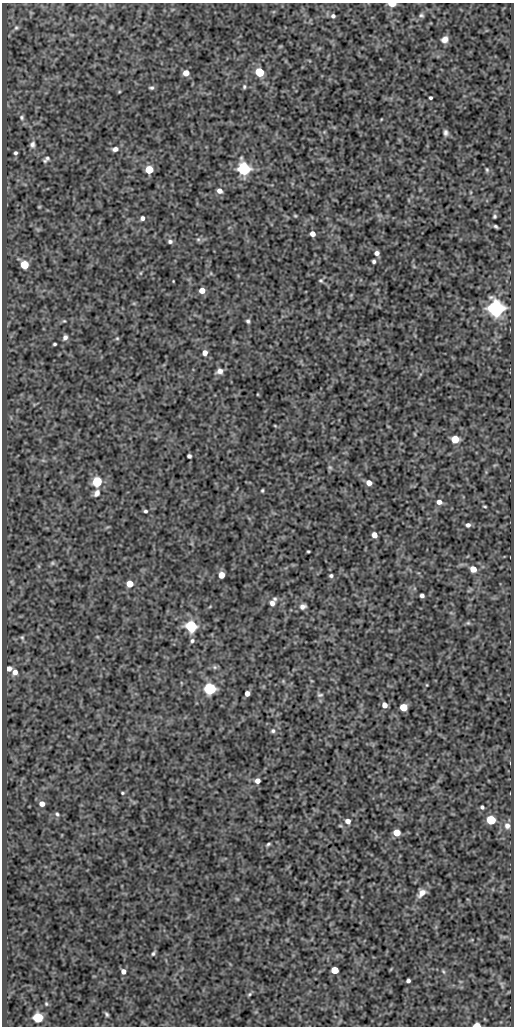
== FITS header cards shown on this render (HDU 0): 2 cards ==
NAXIS1  =                  512
NAXIS2  =                 1024

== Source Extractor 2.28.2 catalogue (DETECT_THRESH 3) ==
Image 512 x 1024 px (HDU 0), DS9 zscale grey, 1 PNG px = 1 image px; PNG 516 x 1028 px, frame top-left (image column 1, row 1024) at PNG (2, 3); no overlay
Background 77.9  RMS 0.54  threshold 1.63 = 3 sigma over >= 5 px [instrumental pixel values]
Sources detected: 107; all 107 listed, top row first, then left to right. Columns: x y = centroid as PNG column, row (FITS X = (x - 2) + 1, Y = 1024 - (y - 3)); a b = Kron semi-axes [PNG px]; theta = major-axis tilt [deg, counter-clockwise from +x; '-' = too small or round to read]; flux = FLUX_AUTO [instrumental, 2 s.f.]
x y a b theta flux
392 4 5 3 - 690
421 15 6 5 - 64
333 16 6 5 - 96
16 28 6 6 - 68
445 39 7 6 - 190
259 72 5 5 - 2200
186 73 5 5 - 300
244 87 6 4 77 57
151 88 6 4 6 65
119 92 5 3 - 34
430 98 3 3 - 56
22 117 7 6 - 87
446 133 7 5 -76 100
32 144 9 6 81 140
115 149 8 6 15 150
15 153 4 3 - 71
46 159 9 5 43 96
244 169 6 6 - 7000
149 170 5 5 - 1200
487 170 6 4 -75 50
219 191 6 5 - 190
39 207 4 4 - 36
295 216 5 4 - 41
495 216 4 3 - 54
142 218 5 4 - 120
496 226 5 3 - 63
312 234 5 4 - 230
198 239 6 5 - 76
170 241 6 5 - 92
377 253 5 5 - 130
374 261 4 3 - 73
24 265 5 5 - 1400
141 273 6 4 89 36
321 280 6 5 - 61
173 281 3 2 - 23
202 290 5 5 - 330
134 303 6 4 18 39
496 308 7 6 - 15000
64 321 5 4 - 43
248 321 6 4 -57 67
65 337 7 6 - 130
117 338 5 5 - 47
55 344 4 3 - 52
205 353 5 5 - 250
219 371 7 6 - 180
275 426 5 3 - 34
415 434 6 3 -71 34
455 439 5 5 - 960
189 456 4 4 - 94
330 467 6 5 - 60
97 482 5 5 - 2900
369 483 5 5 - 270
262 490 3 3 - 43
97 493 9 7 59 170
439 502 6 5 - 210
485 506 4 2 - 39
145 511 4 4 - 69
468 525 6 5 - 120
374 535 5 4 - 270
308 551 3 2 - 40
52 563 7 5 22 63
473 569 6 5 - 430
221 575 5 5 - 450
331 576 5 4 - 74
130 584 5 5 - 570
422 596 4 4 - 120
275 599 6 5 - 67
272 603 7 6 - 170
303 606 8 6 22 150
468 623 5 5 - 53
191 626 6 5 - 5100
22 637 6 5 - 58
192 641 6 5 - 79
215 667 7 6 - 76
9 669 5 5 - 200
15 672 6 6 - 230
283 681 5 5 - 42
427 685 4 3 - 27
210 689 6 5 - 6000
247 693 4 4 - 210
320 695 8 5 -2 74
384 705 5 5 - 240
403 707 5 5 - 860
273 731 6 6 - 82
257 781 5 4 - 220
122 793 3 3 - 40
42 804 5 5 - 260
482 807 4 3 - 73
57 814 7 5 -71 71
491 820 5 5 - 2000
348 821 6 5 - 200
507 826 8 7 - 170
397 833 5 5 - 680
268 844 6 3 31 60
421 893 10 7 44 270
237 899 6 4 -42 45
153 953 7 4 57 67
335 970 5 5 - 870
123 971 5 5 - 180
443 971 7 4 -59 48
408 981 4 4 - 91
502 985 14 4 -68 110
249 994 7 4 28 57
46 1004 5 4 - 48
107 1014 6 3 -58 68
38 1017 5 5 - 3500
476 1025 5 3 - 690
At the frame edge (FLAGS 8, measured only in part): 2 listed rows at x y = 392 4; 476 1025